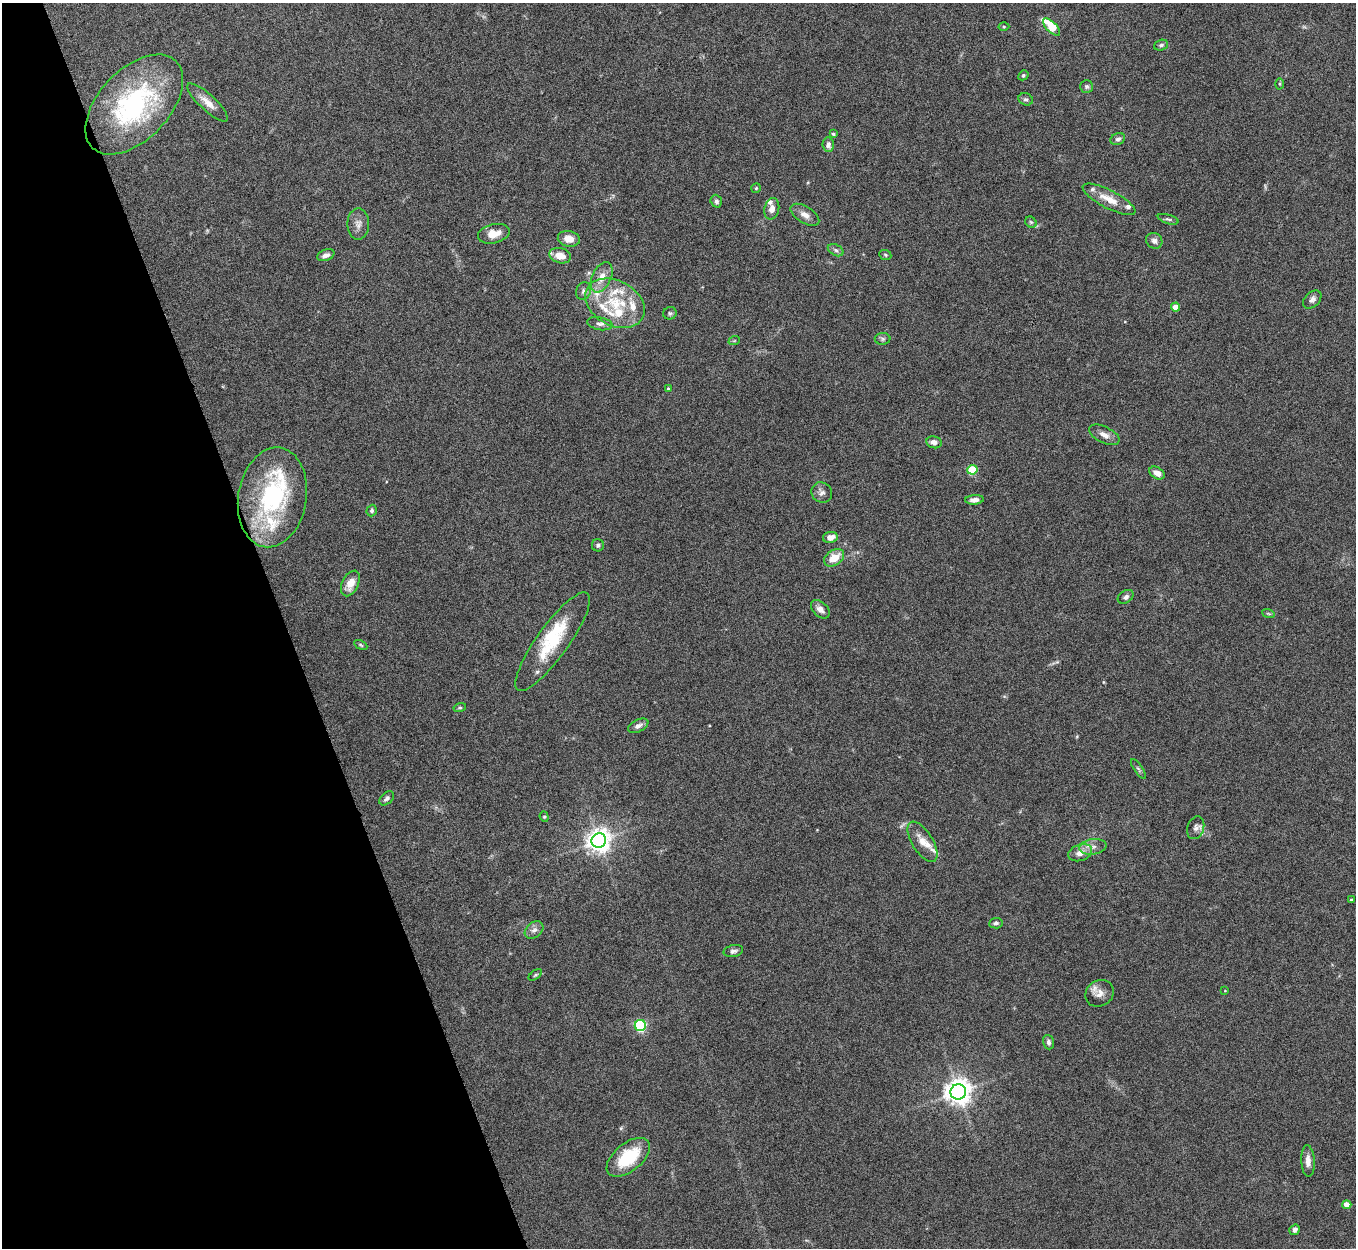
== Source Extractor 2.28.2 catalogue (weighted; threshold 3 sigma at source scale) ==
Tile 5 of 4 x 4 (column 1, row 2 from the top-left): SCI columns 2-1355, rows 2639-3884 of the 5423 x 5406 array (HDU 1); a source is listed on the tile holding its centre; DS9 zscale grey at full resolution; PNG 1358 x 1250 px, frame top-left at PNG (2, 3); each listed source drawn as its Kron ellipse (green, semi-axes under 4 px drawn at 4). Shown black and unused: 21% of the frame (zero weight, under 5 of 10 exposures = <1% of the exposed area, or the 3 px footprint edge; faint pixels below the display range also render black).
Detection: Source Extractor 2.28.2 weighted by HDU 2 'WHT'; one run over the whole footprint, this tile lists its part. Background 0.147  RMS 0.0057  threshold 0.0234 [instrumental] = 3 sigma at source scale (4.09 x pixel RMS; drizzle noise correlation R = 1.36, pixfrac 0.8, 0.05/0.05 arcsec/px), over >= 5 px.
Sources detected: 94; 1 too faint to see at this stretch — neither listed nor drawn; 15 inside a brighter listed object's ellipse — not listed separately; the other 78 listed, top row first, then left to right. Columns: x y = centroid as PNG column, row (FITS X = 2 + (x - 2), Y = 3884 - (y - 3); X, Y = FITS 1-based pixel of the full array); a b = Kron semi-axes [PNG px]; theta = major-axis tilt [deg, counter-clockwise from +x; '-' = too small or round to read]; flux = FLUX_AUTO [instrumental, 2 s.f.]
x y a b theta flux
1004 26 5 3 - 0.61
1052 27 11 5 -45 21
1161 45 7 5 19 1.2
1023 75 5 4 - 0.81
1280 84 5 3 - 0.61
1087 87 6 6 - 1.1
1026 99 7 6 - 1.2
207 102 26 8 -43 5.8
134 105 60 35 46 78
833 134 4 3 - 0.59
1118 139 7 5 22 1.8
828 145 7 5 -84 2.1
756 188 5 4 - 0.6
1109 199 29 9 -27 8.7
716 201 6 5 - 1.4
772 209 11 7 76 3.1
805 215 16 8 -32 3.6
1168 219 11 4 -17 1.3
1031 222 6 5 - 0.83
358 224 15 11 90 3.8
494 234 16 9 13 6.3
569 239 11 8 -10 6.2
1154 241 8 7 - 2.1
836 250 8 5 -27 1.4
326 255 9 5 20 2.2
885 255 6 5 - 0.8
560 256 11 7 -16 7.4
602 277 16 9 64 6.6
583 291 9 7 64 1.8
1312 299 11 7 44 2.1
615 303 31 22 -28 26
1175 307 4 4 - 6.9
670 313 7 6 - 1.1
600 324 13 6 -10 2.2
883 339 8 6 -1 1.2
734 341 6 3 19 0.57
668 389 4 3 - 0.57
1104 435 16 8 -26 3.7
934 442 8 6 -11 2.5
972 470 5 5 - 24
1157 473 8 5 -31 3.3
822 492 11 10 - 2.6
272 497 50 34 81 71
974 500 9 5 4 2.7
372 511 6 5 - 1.1
830 537 7 5 10 4.4
598 545 6 6 - 1.2
834 558 11 7 33 8.5
350 583 14 8 63 6.7
1126 597 8 6 34 1.7
820 609 11 7 -44 3.1
1268 613 6 4 -19 0.73
553 642 59 16 54 27
361 645 7 4 -28 0.73
460 707 6 4 15 0.72
638 726 11 6 26 2.2
1138 769 11 4 -56 1.1
387 798 8 5 42 1.7
544 817 5 4 - 0.71
1196 828 12 8 70 2.5
599 841 7 7 - 440
922 842 23 10 -58 6.1
1093 847 13 7 8 3.5
1080 853 12 8 18 4.9
1351 900 3 3 - 0.57
996 923 7 5 6 1.3
534 930 10 7 41 2.3
733 951 10 6 11 1.7
535 975 8 4 36 0.77
1225 991 4 3 - 0.41
1100 993 15 12 32 4.8
640 1025 5 5 - 71
1049 1042 7 5 -72 1.6
958 1092 8 7 - 530
628 1157 25 14 39 25
1308 1161 16 7 -86 3.9
1347 1205 4 4 - 7.1
1295 1230 5 5 - 1.7